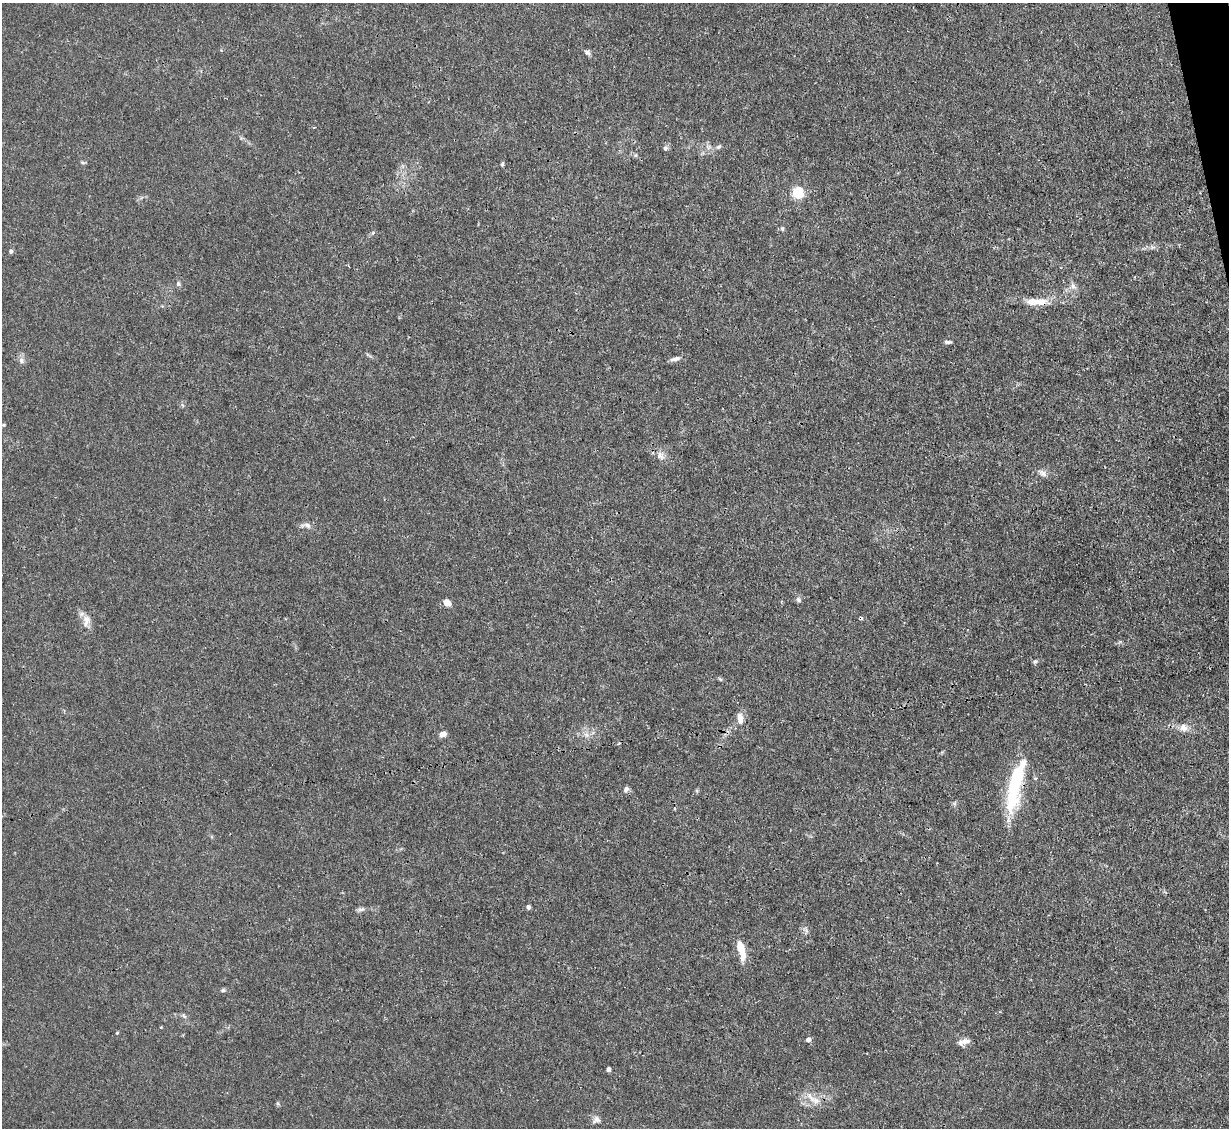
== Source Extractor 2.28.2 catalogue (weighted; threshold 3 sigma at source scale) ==
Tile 10 of 4 x 4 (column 2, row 3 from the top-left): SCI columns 1228-2454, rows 1374-2499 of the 4909 x 4883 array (HDU 1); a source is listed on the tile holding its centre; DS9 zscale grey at full resolution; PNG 1231 x 1130 px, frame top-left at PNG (2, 3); no overlay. Shown black and unused: <1% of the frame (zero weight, under 3 of 4 exposures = <1% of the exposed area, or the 3 px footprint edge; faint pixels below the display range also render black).
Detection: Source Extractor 2.28.2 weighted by HDU 2 'WHT'; one run over the whole footprint, this tile lists its part. Background 0.0346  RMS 0.003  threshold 0.0135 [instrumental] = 3 sigma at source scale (4.5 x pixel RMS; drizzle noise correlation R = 1.50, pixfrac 1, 0.05/0.05 arcsec/px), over >= 5 px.
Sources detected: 43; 1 cosmic-ray / hot-pixel residue — not listed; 1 inside a brighter listed object's ellipse — not listed separately; the other 41 listed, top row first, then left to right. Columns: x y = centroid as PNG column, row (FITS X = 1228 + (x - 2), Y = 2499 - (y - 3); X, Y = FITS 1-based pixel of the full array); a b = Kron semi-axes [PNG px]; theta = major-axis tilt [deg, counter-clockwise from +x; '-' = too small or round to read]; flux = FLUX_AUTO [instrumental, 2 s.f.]
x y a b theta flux
588 53 7 6 - 0.81
719 147 9 4 39 0.61
665 148 6 6 - 0.6
636 155 6 5 - 0.52
502 164 5 4 - 0.46
798 193 5 5 - 33
782 229 7 4 -71 0.44
1152 247 8 5 0 0.83
11 251 5 5 - 0.61
178 284 7 5 78 0.63
1073 286 10 8 -56 1.5
1033 302 26 9 -4 4.6
948 342 9 4 0 0.72
675 359 13 5 13 1.3
21 360 8 7 - 1.1
660 456 13 9 -55 1.9
1043 473 10 8 -40 1.3
307 525 9 7 -46 1.2
798 599 8 6 -58 0.74
447 603 6 5 - 3.1
86 621 18 9 83 2.5
1035 661 7 5 73 0.57
720 679 7 4 -44 0.43
740 719 16 7 -83 2.3
1183 728 12 10 -14 2.2
443 734 8 6 27 1.5
586 735 8 5 -59 1.1
1035 778 4 4 - 0.4
1015 785 60 12 77 26
626 789 7 6 - 0.97
675 808 4 3 - 0.37
528 907 5 4 - 0.69
361 909 11 5 11 0.93
806 930 8 5 -46 0.75
741 950 25 8 -76 5
223 990 7 5 15 0.52
808 1040 5 5 - 1.1
964 1042 15 6 18 1.8
608 1069 4 4 - 1.3
811 1097 21 7 -42 2.7
596 1120 11 8 32 1.3
Overlapping masked pixels (flux is a lower limit): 2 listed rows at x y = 1033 302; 1015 785